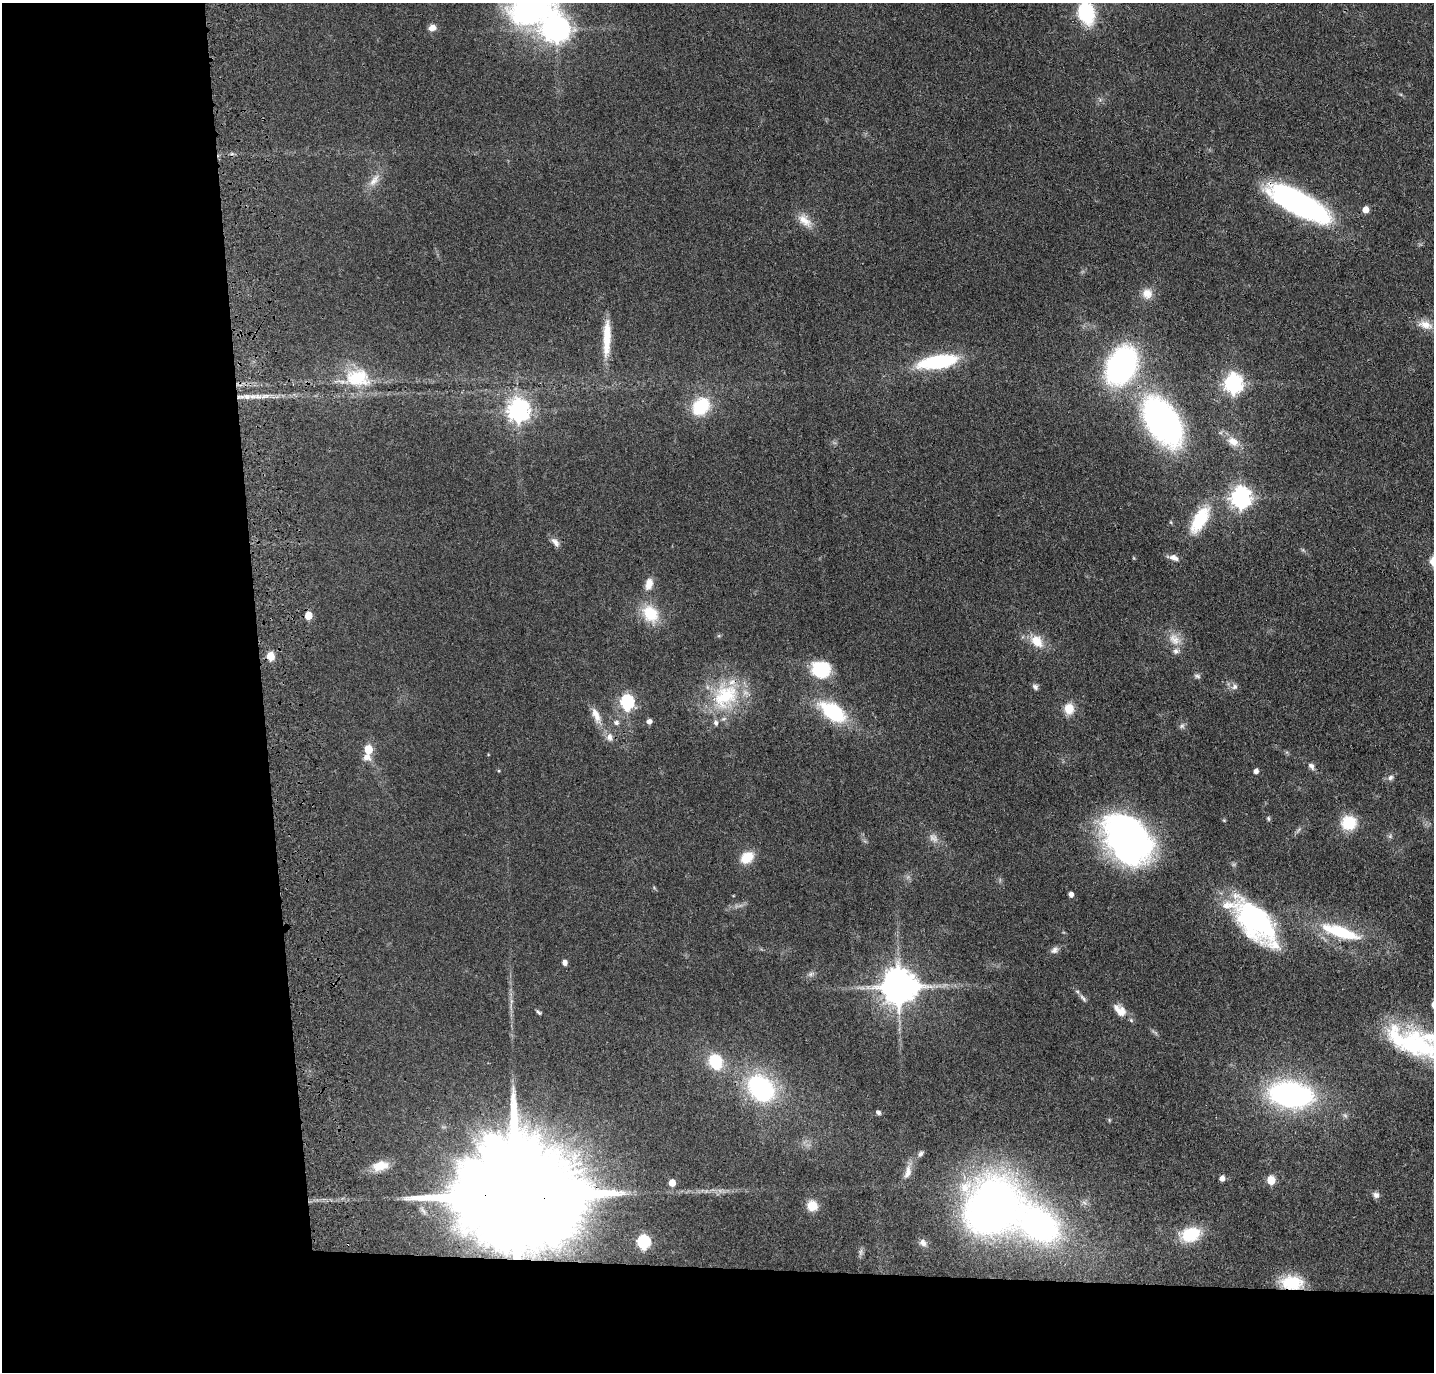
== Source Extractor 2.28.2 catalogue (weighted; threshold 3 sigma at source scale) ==
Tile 7 of 3 x 3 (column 1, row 3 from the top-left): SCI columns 115-1546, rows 114-1483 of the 4525 x 4336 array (HDU 1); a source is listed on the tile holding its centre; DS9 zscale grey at full resolution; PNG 1436 x 1374 px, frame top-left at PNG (2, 3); no overlay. Shown black and unused: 24% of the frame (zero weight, under 3 of 4 exposures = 6% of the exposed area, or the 3 px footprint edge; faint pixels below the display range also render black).
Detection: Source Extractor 2.28.2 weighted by HDU 2 'WHT'; one run over the whole footprint, this tile lists its part. Background 0.0633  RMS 0.006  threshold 0.0272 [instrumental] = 3 sigma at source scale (4.5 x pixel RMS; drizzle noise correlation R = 1.50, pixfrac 1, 0.05/0.05 arcsec/px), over >= 5 px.
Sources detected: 95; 2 too faint to see at this stretch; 1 inside a brighter object's white glare — not listed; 6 inside a brighter listed object's ellipse — not listed separately; the other 86 listed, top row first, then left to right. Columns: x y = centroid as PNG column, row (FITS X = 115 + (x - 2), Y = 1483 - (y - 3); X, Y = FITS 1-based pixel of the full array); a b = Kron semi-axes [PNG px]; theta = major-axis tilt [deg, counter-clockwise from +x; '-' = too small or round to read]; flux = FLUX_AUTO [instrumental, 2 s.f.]
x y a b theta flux
1086 13 17 12 -77 49
432 28 8 7 - 3.9
557 29 9 8 - 630
374 180 22 9 55 6.5
1299 203 71 21 -28 130
1365 210 5 5 - 7
805 221 24 11 -42 8
1147 294 14 14 - 6.9
1425 325 21 11 -17 7.4
607 338 49 9 88 17
938 362 34 12 10 61
1121 366 36 25 63 130
358 378 38 26 -5 34
1233 383 8 7 - 280
257 397 13 5 -5 3.9
701 406 21 17 51 27
518 411 8 7 - 450
1162 422 41 24 -56 220
1233 442 14 10 -32 6.5
1240 497 8 7 - 360
1200 520 35 15 59 28
555 542 14 7 -47 3.3
1173 558 14 6 -16 3.8
649 584 16 9 74 5.6
650 614 23 18 -52 19
308 616 5 5 - 14
1175 639 19 14 -44 8.6
1037 641 20 13 -45 11
270 656 5 5 - 17
821 669 24 20 -12 25
1197 676 9 6 -21 1.6
1035 687 9 6 -47 1.8
1235 687 9 7 48 2.3
725 696 42 34 49 48
627 702 7 6 - 100
1069 709 13 11 -89 8.5
833 712 26 14 -35 47
596 715 25 9 -65 7.6
649 722 5 5 - 3
616 723 8 6 -15 1.9
1182 726 9 7 45 1.7
609 737 11 8 -86 3.9
368 749 6 5 - 18
366 757 11 9 -13 4
1311 766 10 6 -54 2.4
1256 771 5 4 - 3.2
1390 778 8 7 - 2.3
1268 818 6 4 -75 0.96
1349 823 16 15 - 19
1298 830 9 3 46 1.3
1390 836 7 6 - 1.3
1128 838 45 32 -54 280
747 858 13 10 38 14
1071 894 4 4 - 3.4
1254 921 64 29 -46 97
1340 932 51 14 -18 33
1054 950 11 7 31 2.5
565 963 6 5 - 2.3
811 974 9 6 27 1.9
899 987 10 10 - 1700
1083 998 13 5 -48 2
538 1012 9 4 -42 1.1
1120 1012 17 13 26 5.8
1131 1020 7 4 -46 0.96
1417 1044 60 30 -25 75
715 1062 13 10 -69 28
761 1088 30 23 -45 80
1291 1094 31 18 -7 170
878 1112 6 5 - 1.3
1109 1120 6 3 -72 0.69
921 1154 9 6 52 1.8
380 1166 22 12 12 10
908 1172 22 9 75 5.8
1222 1178 5 4 - 3.7
1271 1180 6 5 - 20
672 1183 5 5 - 8.5
1376 1195 9 8 - 2.2
513 1196 50 21 -2 38000
812 1206 12 12 - 8.4
993 1207 53 48 44 350
1039 1225 36 27 -35 160
1190 1234 22 15 15 23
643 1242 7 6 - 80
923 1243 10 7 -53 2.7
861 1252 11 4 85 1.7
1292 1283 26 14 -5 23
Overlapping masked pixels (flux is a lower limit): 6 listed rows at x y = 1299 203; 1121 366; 725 696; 1254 921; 513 1196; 1292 1283
Isophote crosses this tile's border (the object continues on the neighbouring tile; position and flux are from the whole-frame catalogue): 2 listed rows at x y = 1086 13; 1417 1044